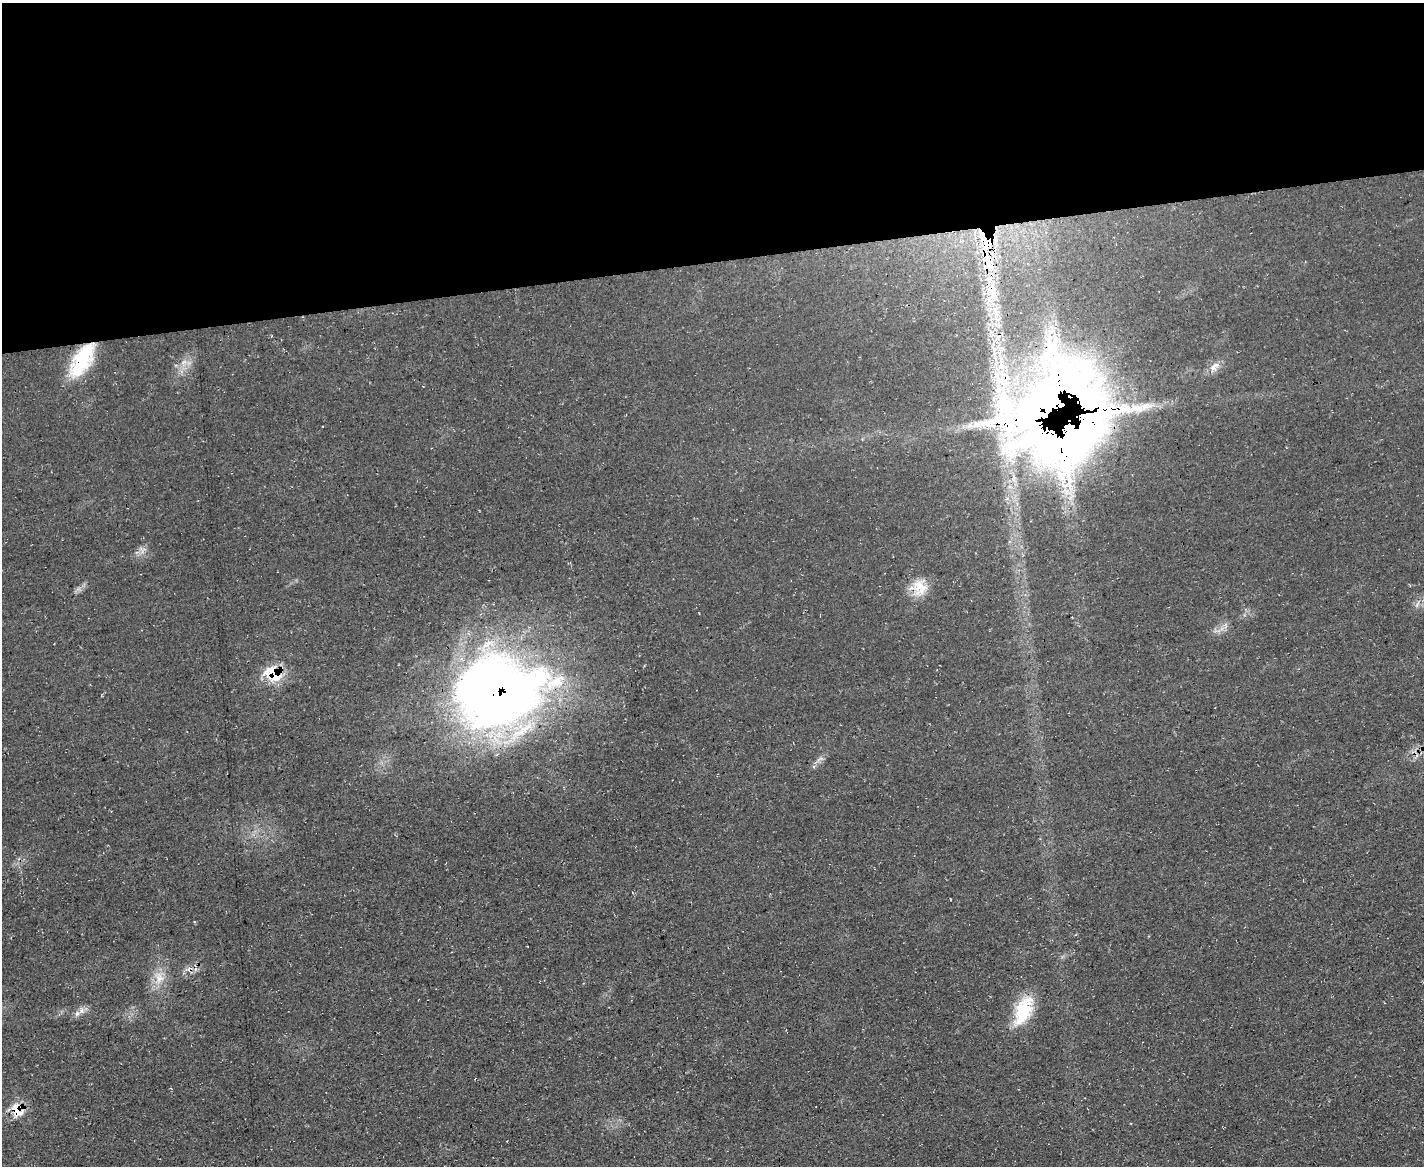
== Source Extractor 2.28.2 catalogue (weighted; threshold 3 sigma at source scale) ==
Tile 2 of 3 x 4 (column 2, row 1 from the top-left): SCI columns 1552-2973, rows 3494-4657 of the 4639 x 4657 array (HDU 1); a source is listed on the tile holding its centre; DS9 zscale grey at full resolution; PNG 1426 x 1168 px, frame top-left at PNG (2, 3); no overlay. Shown black and unused: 22% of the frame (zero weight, under 3 of 4 exposures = <1% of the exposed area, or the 3 px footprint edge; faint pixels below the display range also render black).
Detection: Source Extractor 2.28.2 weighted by HDU 2 'WHT'; one run over the whole footprint, this tile lists its part. Background 0.0628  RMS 0.0072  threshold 0.0322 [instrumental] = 3 sigma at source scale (4.5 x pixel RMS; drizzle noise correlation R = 1.50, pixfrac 1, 0.05/0.05 arcsec/px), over >= 5 px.
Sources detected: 17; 1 inside a brighter object's white glare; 1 cosmic-ray / hot-pixel residue — not listed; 2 inside a brighter listed object's ellipse — not listed separately; the other 13 listed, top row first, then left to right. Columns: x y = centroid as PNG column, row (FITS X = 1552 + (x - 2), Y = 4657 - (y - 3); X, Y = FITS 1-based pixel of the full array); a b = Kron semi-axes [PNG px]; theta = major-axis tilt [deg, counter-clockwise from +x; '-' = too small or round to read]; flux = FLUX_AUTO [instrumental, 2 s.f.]
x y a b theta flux
983 238 27 11 -75 27
992 289 26 15 75 23
82 360 41 18 60 46
1001 365 14 9 88 9.8
1214 367 15 9 51 5.5
1049 407 116 61 36 950
920 587 25 19 -75 15
273 674 25 17 -34 22
498 692 102 76 11 570
159 978 18 12 -84 11
1023 1010 39 18 68 32
81 1011 9 7 -78 3.5
17 1111 18 14 75 15
Overlapping masked pixels (flux is a lower limit): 7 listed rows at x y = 983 238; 992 289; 82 360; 1049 407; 273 674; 498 692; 17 1111
Unlisted compact peaks at least as high as the median listed source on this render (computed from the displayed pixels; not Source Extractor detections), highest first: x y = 184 361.